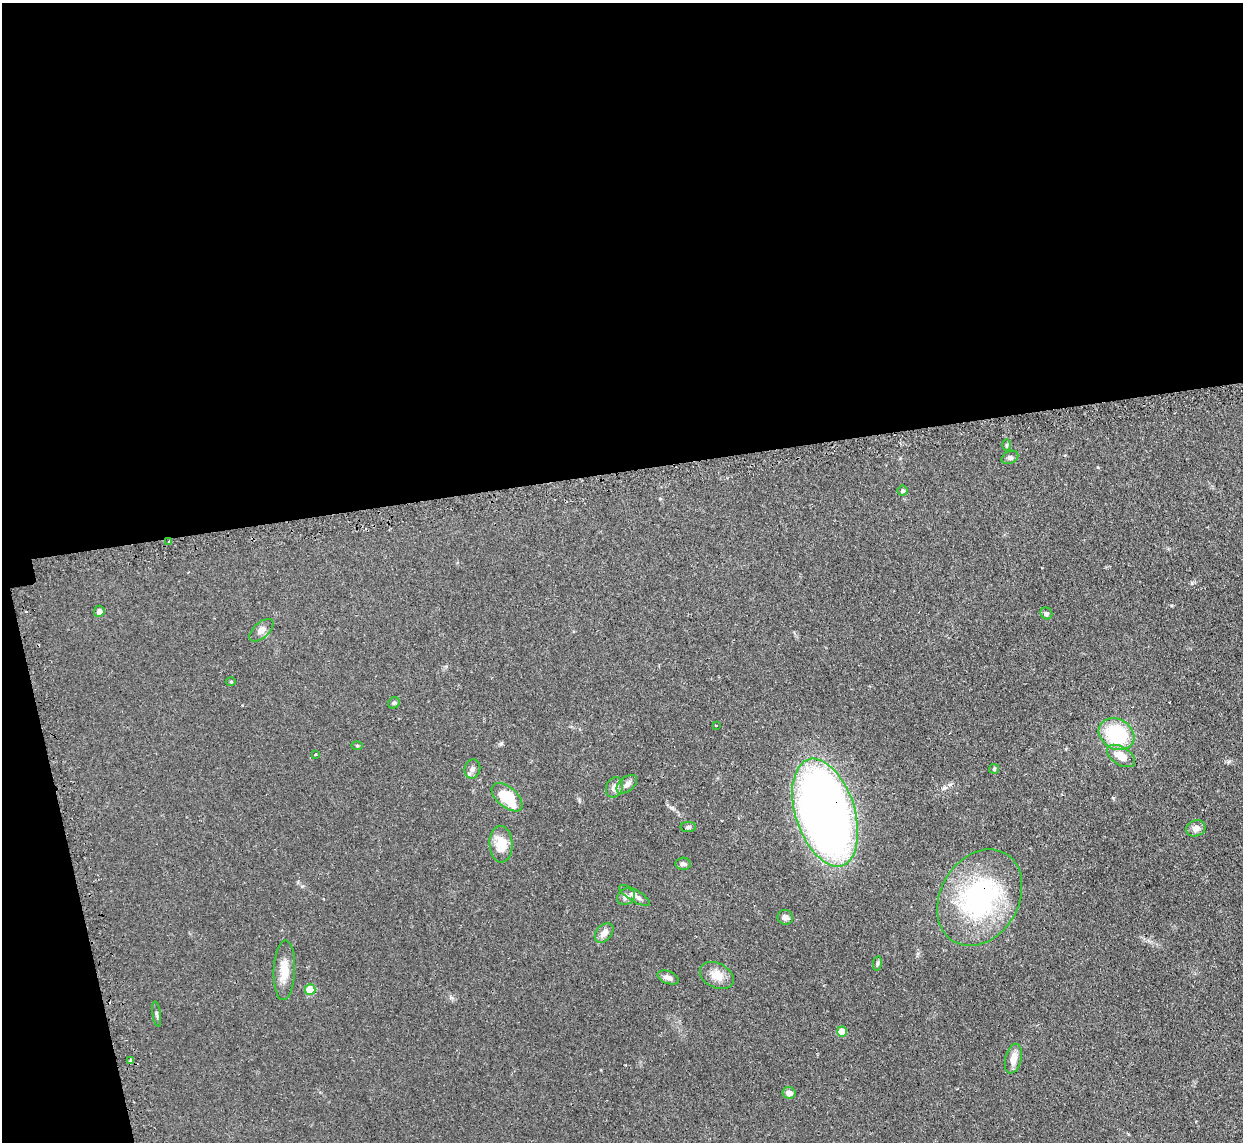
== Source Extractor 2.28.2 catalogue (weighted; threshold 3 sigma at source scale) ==
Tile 1 of 4 x 4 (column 1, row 1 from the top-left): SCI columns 34-1274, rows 3583-4722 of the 5029 x 5001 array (HDU 1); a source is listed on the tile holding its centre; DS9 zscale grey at full resolution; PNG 1245 x 1144 px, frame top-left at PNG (2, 3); each listed source drawn as its Kron ellipse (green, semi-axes under 4 px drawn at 4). Shown black and unused: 44% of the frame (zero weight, under 2 of 3 exposures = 4% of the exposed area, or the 3 px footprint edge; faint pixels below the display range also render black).
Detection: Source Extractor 2.28.2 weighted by HDU 2 'WHT'; one run over the whole footprint, this tile lists its part. Background 0.095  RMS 0.0059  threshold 0.0263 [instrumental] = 3 sigma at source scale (4.5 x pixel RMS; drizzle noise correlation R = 1.50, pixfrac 1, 0.05/0.05 arcsec/px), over >= 5 px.
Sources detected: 41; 2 cosmic-ray / hot-pixel residue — neither listed nor drawn; the other 39 listed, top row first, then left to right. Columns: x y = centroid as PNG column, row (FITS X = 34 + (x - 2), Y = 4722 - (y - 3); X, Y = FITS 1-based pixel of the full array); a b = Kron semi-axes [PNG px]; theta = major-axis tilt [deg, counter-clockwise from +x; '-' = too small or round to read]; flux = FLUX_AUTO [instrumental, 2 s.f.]
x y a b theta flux
1006 445 6 3 89 0.6
1010 457 9 6 26 1.3
902 491 5 5 - 0.95
169 542 3 2 - 0.48
99 611 6 5 - 2.4
1046 613 6 5 - 1.2
261 630 14 7 41 3
231 681 5 3 - 0.61
394 703 6 5 - 0.84
716 726 3 2 - 0.79
1116 734 19 15 -30 38
357 746 5 3 - 0.56
315 754 4 3 - 0.65
1121 756 16 8 -33 8.2
472 769 10 8 76 2.2
994 769 5 5 - 0.7
627 784 12 7 40 2.6
614 787 10 8 67 3.8
507 797 18 10 -41 21
825 812 56 29 -72 460
688 827 8 5 1 1.2
1196 828 10 8 19 3
501 844 18 11 -87 11
683 864 7 6 - 1.6
635 896 18 6 -31 2.8
626 897 9 8 - 2.3
980 897 51 39 59 94
785 917 8 7 - 2.5
604 933 11 7 48 4.2
877 963 7 4 82 0.86
284 970 30 10 87 9.5
717 976 18 12 -27 6.9
668 977 11 6 -20 2.5
310 990 5 5 - 18
157 1014 12 3 -82 1.1
842 1032 5 5 - 8.9
1013 1059 15 8 76 5.7
130 1060 4 4 - 1.1
789 1093 7 6 - 3.2
Overlapping masked pixels (flux is a lower limit): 2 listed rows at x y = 825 812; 980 897
Unlisted compact peaks at least as high as the median listed source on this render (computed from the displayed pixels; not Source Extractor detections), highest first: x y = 944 788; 1192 583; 501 743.